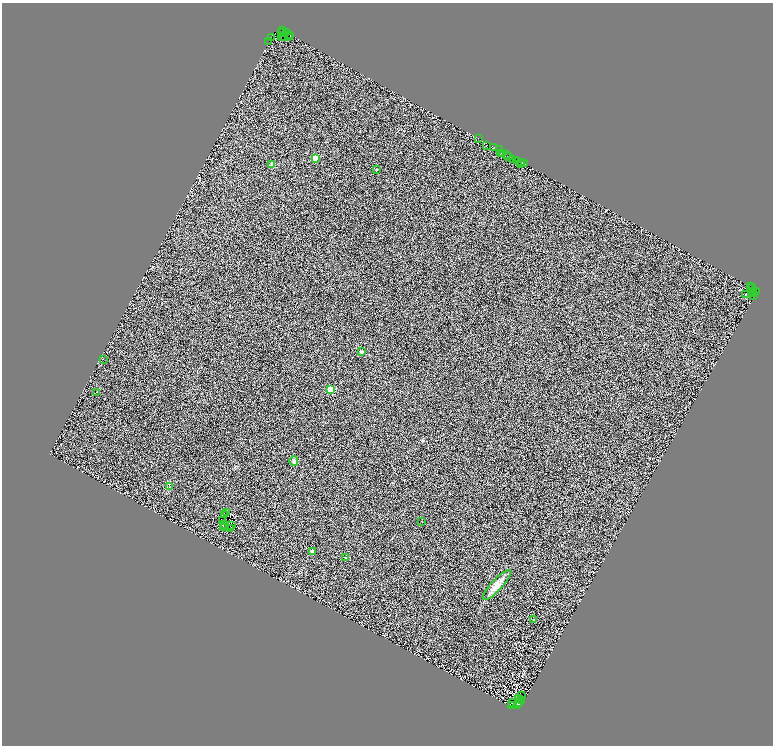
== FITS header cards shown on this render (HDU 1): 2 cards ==
NAXIS1  =                 1541
NAXIS2  =                 1487

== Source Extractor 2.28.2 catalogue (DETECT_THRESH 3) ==
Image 1541 x 1487 px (HDU 1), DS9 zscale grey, zoomed out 1/2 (1 PNG px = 2 x 2 image px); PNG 775 x 748 px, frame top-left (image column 1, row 1486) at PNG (2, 3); each listed source drawn as its Kron ellipse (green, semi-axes under 4 px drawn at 4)
Background 0.269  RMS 1.1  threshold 3.19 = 3 sigma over >= 5 px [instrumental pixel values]
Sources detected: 98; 40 cannot appear on this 1/2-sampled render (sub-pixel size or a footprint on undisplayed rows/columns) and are neither listed nor drawn; the other 58 listed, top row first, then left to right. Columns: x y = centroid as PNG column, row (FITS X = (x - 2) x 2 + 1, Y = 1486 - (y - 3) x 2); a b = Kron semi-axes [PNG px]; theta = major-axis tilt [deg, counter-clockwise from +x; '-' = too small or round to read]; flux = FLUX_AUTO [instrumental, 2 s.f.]
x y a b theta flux
282 30 2 2 - 12000
282 32 3 1 - 3500
287 33 2 2 - 2800
291 36 2 1 - 10000
281 37 2 1 - 8400
284 37 3 1 - 7000
289 37 3 1 - 7300
271 38 2 1 - 570
269 41 2 1 - 910
478 139 2 2 - 6000
486 145 2 1 - 160
493 148 2 2 - 1100
500 150 2 1 - 6600
501 153 3 1 - 250
503 153 2 1 - 990
506 154 2 1 - 640
508 157 3 1 - 1200
315 158 2 2 - 5500
512 159 3 1 - 140
517 160 3 1 - 320
522 162 2 1 - 300
272 164 2 2 - 1600
520 164 2 1 - 280
525 164 2 1 - 2600
377 169 2 2 - 230
751 287 2 1 - 780
753 288 2 1 - 1500
753 291 3 2 - 850
756 291 2 1 - 980
746 294 2 2 - 170
754 294 3 1 - 370
753 296 3 1 - 290
361 352 4 4 - 280
103 359 2 1 - 260
331 390 3 3 - 11000
97 392 2 1 - 53
294 461 4 3 - 500
169 487 3 2 - 99
227 512 2 1 - 100
225 515 2 1 - 74
223 521 2 1 - 86
422 521 2 2 - 130
224 524 3 1 - 92
231 525 3 1 - 110
223 526 2 1 - 25
223 528 2 1 - 48
230 528 2 1 - 18
312 551 4 3 - 380
346 558 4 3 - 160
497 585 20 5 48 1900
533 619 2 2 - 130
521 695 2 1 - 150
519 699 2 1 - 66
522 701 2 1 - 52
513 703 2 1 - 50
519 703 2 1 - 170
518 704 2 1 - 150
512 706 3 2 - 23
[40 sub-pixel or undisplayed-footprint detections neither listed nor drawn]